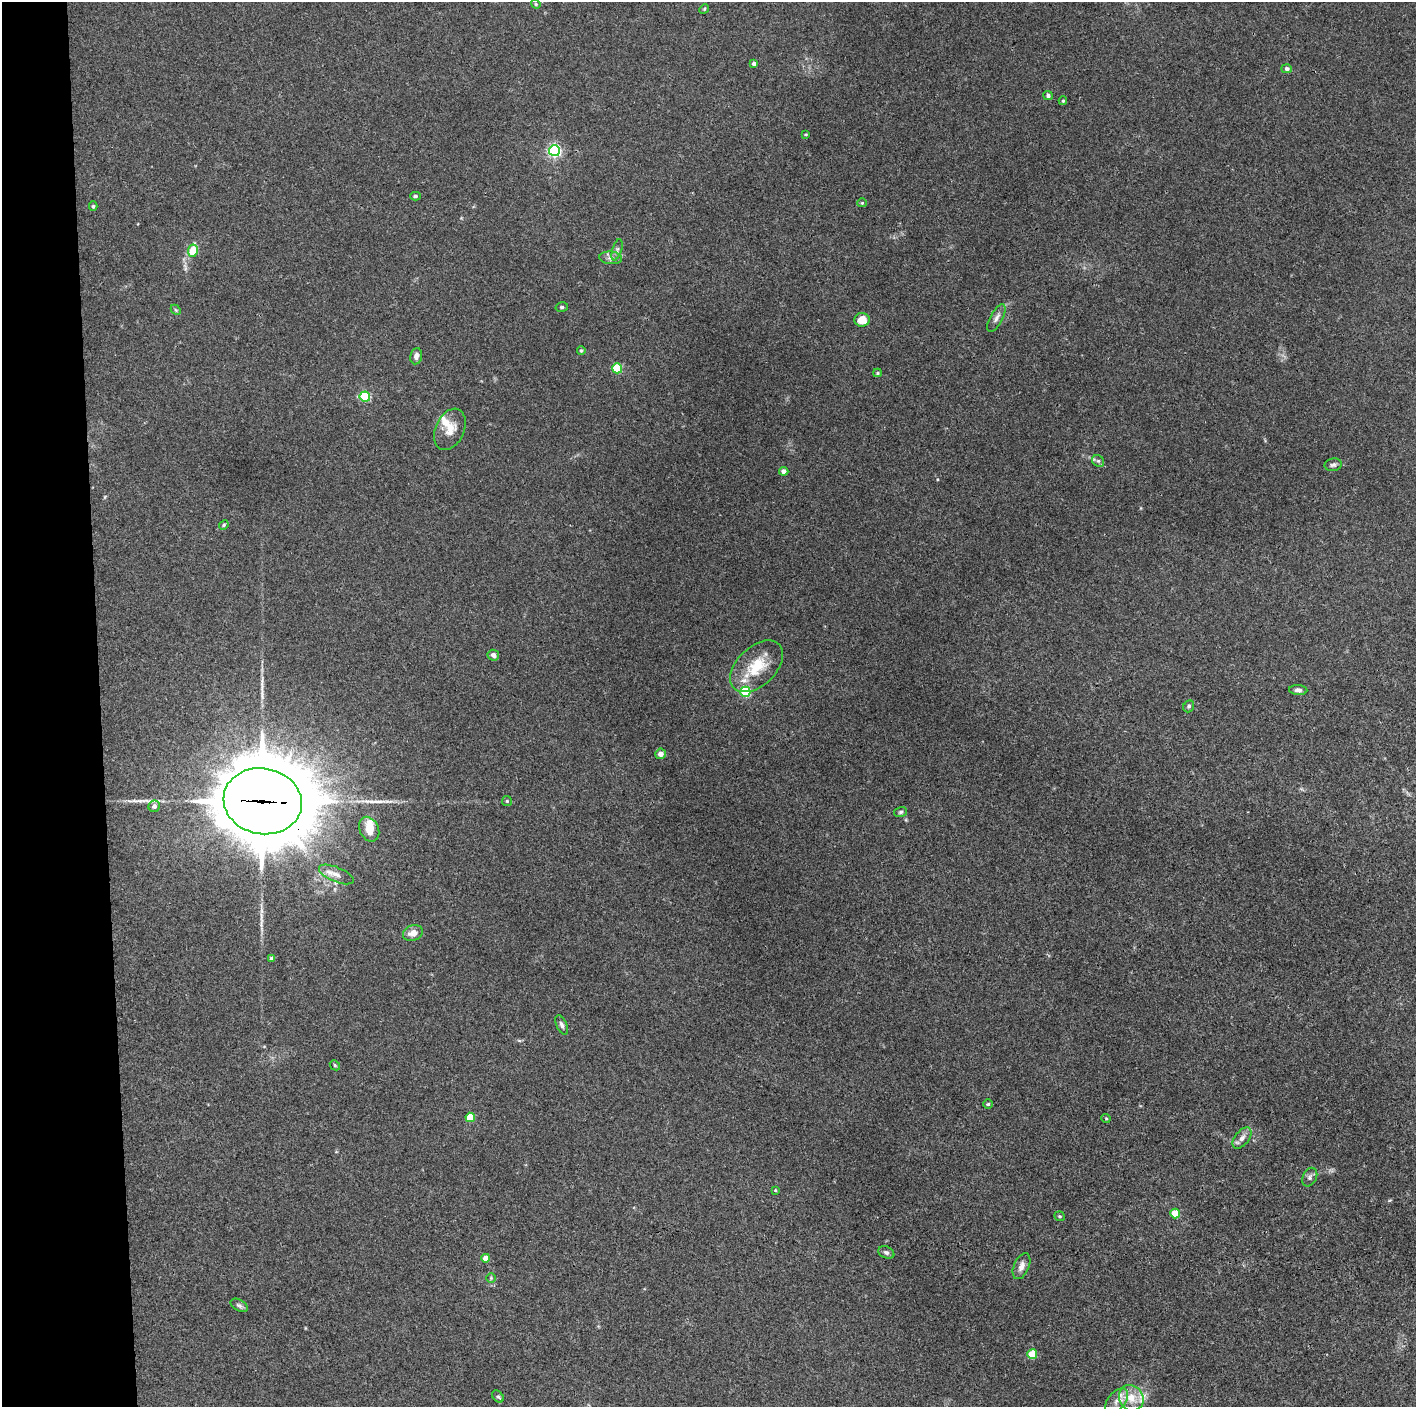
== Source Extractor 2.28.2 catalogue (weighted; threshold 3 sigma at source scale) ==
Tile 4 of 3 x 3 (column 1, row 2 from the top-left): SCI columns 1-1414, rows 1407-2811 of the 4243 x 4221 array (HDU 1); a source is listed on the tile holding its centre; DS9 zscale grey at full resolution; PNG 1418 x 1409 px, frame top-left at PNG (2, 2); each listed source drawn as its Kron ellipse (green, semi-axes under 4 px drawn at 4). Shown black and unused: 7% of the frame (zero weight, under 3 of 4 exposures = <1% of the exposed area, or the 3 px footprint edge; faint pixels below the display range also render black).
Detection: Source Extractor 2.28.2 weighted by HDU 2 'WHT'; one run over the whole footprint, this tile lists its part. Background 0.0337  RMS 0.0045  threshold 0.0201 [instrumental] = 3 sigma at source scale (4.5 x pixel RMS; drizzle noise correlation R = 1.50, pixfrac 1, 0.05/0.05 arcsec/px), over >= 5 px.
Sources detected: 65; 1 long thin detection or spike segment (spike, bleed or trail) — neither listed nor drawn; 3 inside a brighter listed object's ellipse — not listed separately; the other 61 listed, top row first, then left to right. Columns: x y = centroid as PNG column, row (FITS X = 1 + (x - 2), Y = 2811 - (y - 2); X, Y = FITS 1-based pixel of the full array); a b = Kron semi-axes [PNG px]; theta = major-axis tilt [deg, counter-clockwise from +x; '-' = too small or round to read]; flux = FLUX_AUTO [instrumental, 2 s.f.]
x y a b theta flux
536 4 5 4 - 0.49
704 9 5 4 - 0.49
754 64 4 3 - 1.6
1287 69 5 4 - 1.2
1048 96 5 4 - 1.1
1063 101 4 3 - 0.54
806 134 3 3 - 0.48
554 151 5 5 - 87
415 196 5 4 - 0.77
862 203 4 4 - 0.5
93 206 5 4 - 0.71
617 250 11 4 73 1.3
193 251 6 5 - 15
611 258 11 6 -5 1.9
562 307 6 5 - 0.7
176 310 6 4 -46 0.61
996 318 15 6 62 2.2
862 320 7 7 - 5.7
581 350 4 3 - 0.62
416 356 8 6 81 1.9
617 368 5 5 - 22
877 373 4 4 - 0.52
365 397 5 5 - 35
450 429 22 14 66 6.7
1098 461 6 5 - 0.92
1333 465 8 6 8 1.2
784 471 5 4 - 2.2
224 525 5 4 - 0.56
493 655 6 5 - 1.9
757 666 31 19 44 16
1298 690 9 5 -5 1.4
745 692 5 5 - 32
1189 706 6 5 - 0.88
660 754 5 5 - 2.6
263 801 39 33 -11 6100
507 801 5 5 - 0.59
154 806 6 5 - 1.9
901 812 6 5 - 0.77
369 829 13 9 -64 5.5
336 874 18 7 -23 3.3
413 933 10 7 20 3.6
272 959 4 4 - 2.1
562 1025 10 5 -66 1.5
335 1065 5 4 - 0.52
988 1104 5 5 - 0.62
470 1117 5 4 - 15
1106 1118 5 3 - 0.41
1242 1138 12 7 52 2.5
1310 1177 10 7 63 1.4
775 1190 4 3 - 0.39
1175 1213 5 4 - 7.7
1060 1216 5 5 - 0.55
886 1252 8 5 -24 1.3
486 1258 4 4 - 5.3
1021 1266 14 7 66 2.9
491 1278 5 5 - 0.59
239 1305 9 5 -29 1.1
1032 1354 5 5 - 15
498 1396 7 5 -47 0.9
1131 1398 13 12 - 7.2
1117 1401 14 8 50 3.8
Overlapping masked pixels (flux is a lower limit): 1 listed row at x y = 263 801